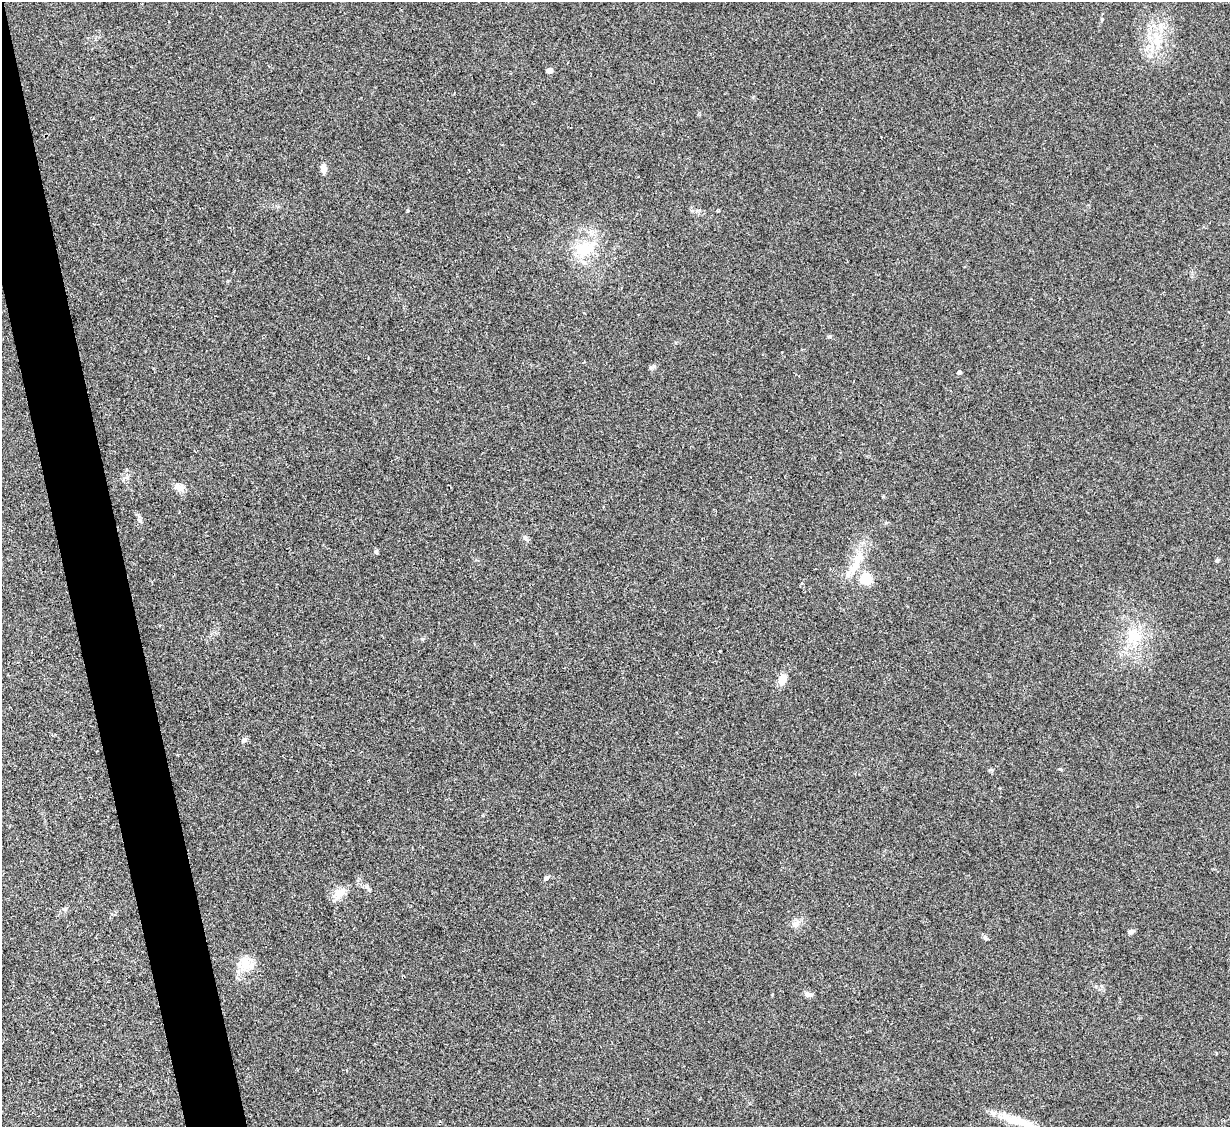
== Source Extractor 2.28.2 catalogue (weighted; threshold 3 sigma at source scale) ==
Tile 11 of 4 x 4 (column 3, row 3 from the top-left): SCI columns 2455-3682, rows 1377-2501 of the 4909 x 4890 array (HDU 1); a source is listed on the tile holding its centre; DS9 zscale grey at full resolution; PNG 1232 x 1129 px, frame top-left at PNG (2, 2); no overlay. Shown black and unused: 4% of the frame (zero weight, under 2 of 3 exposures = <1% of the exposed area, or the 3 px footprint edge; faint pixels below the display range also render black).
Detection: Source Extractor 2.28.2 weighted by HDU 2 'WHT'; one run over the whole footprint, this tile lists its part. Background 0.0784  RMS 0.0093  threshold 0.0417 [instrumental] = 3 sigma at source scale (4.5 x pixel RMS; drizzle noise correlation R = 1.50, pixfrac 1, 0.05/0.05 arcsec/px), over >= 5 px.
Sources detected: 32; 3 inside a brighter listed object's ellipse — not listed separately; the other 29 listed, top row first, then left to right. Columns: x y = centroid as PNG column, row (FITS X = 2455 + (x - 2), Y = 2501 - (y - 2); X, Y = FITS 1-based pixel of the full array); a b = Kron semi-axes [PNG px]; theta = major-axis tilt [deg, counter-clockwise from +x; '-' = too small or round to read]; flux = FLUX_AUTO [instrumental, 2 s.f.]
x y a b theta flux
1102 20 5 3 - 0.95
1157 40 19 12 89 19
550 70 4 4 - 13
324 168 10 7 -83 5.9
584 249 32 19 6 33
829 337 6 4 -18 1.5
959 372 4 4 - 3.2
179 487 15 9 -35 6
525 538 9 5 -49 2.3
376 552 6 4 -79 1.7
857 560 34 11 70 22
1217 561 6 4 52 1.6
866 579 5 5 - 88
1134 636 25 21 -71 32
422 639 5 5 - 1.2
720 651 2 2 - 0.74
782 679 11 8 65 9.4
244 740 8 6 27 2.5
990 770 7 4 0 1.2
547 878 7 5 33 2.2
368 888 12 4 -51 2.7
338 893 17 13 49 10
794 925 8 7 - 3.6
1131 932 7 6 - 2.4
985 938 7 5 -53 2.4
246 964 23 19 -33 17
1101 986 6 4 -70 1.5
808 994 11 6 -16 3.5
1012 1119 40 11 -15 21
Unlisted compact peaks at least as high as the median listed source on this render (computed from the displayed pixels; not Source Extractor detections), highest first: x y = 1060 769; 407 211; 140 521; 654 366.